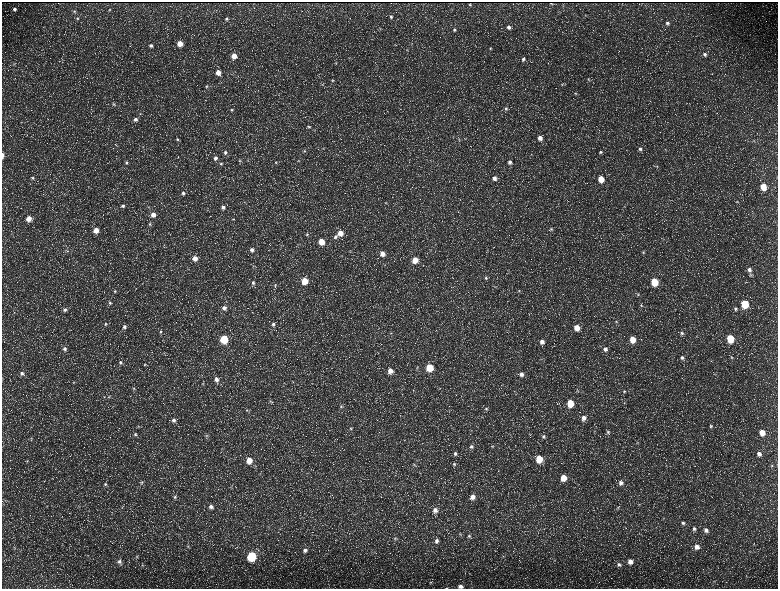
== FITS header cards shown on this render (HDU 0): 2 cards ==
NAXIS1  =                 1552 / length of data axis 1
NAXIS2  =                 1173 / length of data axis 2

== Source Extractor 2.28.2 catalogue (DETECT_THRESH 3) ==
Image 1552 x 1173 px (HDU 0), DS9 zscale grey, zoomed out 1/2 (1 PNG px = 2 x 2 image px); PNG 780 x 591 px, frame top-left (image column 1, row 1173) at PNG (2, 2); no overlay
Background 216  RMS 9.8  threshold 29.3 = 3 sigma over >= 5 px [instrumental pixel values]
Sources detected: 218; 35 cannot appear on this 1/2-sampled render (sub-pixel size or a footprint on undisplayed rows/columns) and are not listed; the other 183 listed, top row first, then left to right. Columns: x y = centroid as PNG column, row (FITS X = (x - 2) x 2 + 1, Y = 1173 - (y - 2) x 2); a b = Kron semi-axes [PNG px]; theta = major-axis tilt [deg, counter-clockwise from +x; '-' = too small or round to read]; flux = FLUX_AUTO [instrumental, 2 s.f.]
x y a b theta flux
551 3 2 1 - 1100
470 4 2 2 - 1200
15 9 4 4 - 4500
109 10 3 3 - 1300
74 11 4 4 - 2500
585 15 3 3 - 1300
391 17 5 4 - 3600
77 18 4 4 - 2800
226 19 4 4 - 3500
667 23 5 4 - 4500
509 27 4 4 - 6400
380 28 4 2 - 1500
454 30 4 4 - 3200
180 43 5 4 - 24000
412 44 5 2 - 1100
151 46 5 4 - 4800
490 48 4 4 - 2200
407 50 3 3 - 1300
705 54 5 5 - 5700
234 56 5 5 - 23000
523 59 5 5 - 5200
336 63 4 4 - 2200
218 72 5 5 - 15000
588 79 5 3 - 2300
333 80 4 3 - 1900
562 84 4 3 - 2300
323 85 3 2 - 930
206 86 5 4 - 3000
575 93 5 4 - 2300
113 104 5 4 - 2900
506 108 5 5 - 4200
231 110 5 4 - 3000
135 119 5 4 - 6400
309 127 4 4 - 2500
588 136 3 2 - 1300
540 138 5 5 - 11000
177 139 5 4 - 3400
459 139 4 3 - 1400
116 145 3 2 - 1100
640 149 5 5 - 5600
665 149 4 3 - 1700
304 151 4 4 - 2700
225 152 6 5 - 5800
600 152 5 4 - 4200
3 155 5 2 - 7200
215 158 5 5 - 6900
240 160 4 3 - 1900
299 161 3 3 - 1700
276 162 5 4 - 2800
510 162 4 4 - 5700
126 163 4 4 - 3000
221 163 6 5 - 3700
657 166 4 3 - 1800
33 178 5 4 - 3100
494 178 5 5 - 9200
601 179 5 5 - 34000
763 187 5 4 - 37000
183 193 5 5 - 5500
737 202 4 3 - 1400
386 203 4 3 - 1700
123 206 5 5 - 4800
149 207 4 3 - 1700
223 207 5 4 - 6000
153 215 5 5 - 14000
29 218 5 4 - 21000
233 219 4 2 - 1200
150 224 5 4 - 3100
551 229 4 4 - 2900
96 230 5 5 - 19000
340 233 5 4 - 20000
307 234 4 4 - 2900
335 237 5 4 - 4300
321 241 5 4 - 32000
252 250 5 5 - 6100
67 251 4 3 - 2000
643 252 4 3 - 2000
382 254 5 5 - 16000
341 256 3 2 - 1100
195 258 5 4 - 14000
415 260 5 5 - 29000
385 265 3 3 - 1400
254 266 4 2 - 1300
749 270 6 5 - 8500
486 278 4 4 - 3100
305 281 5 4 - 40000
654 282 5 4 - 66000
253 283 5 4 - 3800
275 285 5 4 - 2300
115 291 5 4 - 2900
519 291 5 4 - 2600
638 294 4 4 - 2100
110 303 5 4 - 3100
745 304 5 4 - 89000
641 305 4 4 - 2100
224 308 5 5 - 7300
735 308 5 4 - 3900
65 310 6 5 - 6100
616 321 5 3 - 2300
105 324 5 5 - 3600
273 324 5 5 - 4500
124 327 6 5 - 6400
577 328 5 5 - 24000
160 332 5 4 - 3400
682 333 5 4 - 3500
730 338 5 4 - 75000
224 339 5 4 - 93000
632 339 5 4 - 32000
542 342 6 5 - 11000
65 349 5 5 - 6500
605 349 6 5 - 7600
682 357 5 5 - 5100
732 357 5 4 - 2300
120 362 5 5 - 4700
145 364 5 4 - 2600
429 367 5 4 - 63000
390 371 5 5 - 15000
22 373 5 4 - 4200
521 374 6 5 - 8700
216 379 5 5 - 8700
73 382 5 3 - 1700
203 383 4 3 - 1900
134 388 5 4 - 3000
624 391 5 4 - 2700
109 397 3 3 - 1600
270 401 4 4 - 2000
570 403 5 5 - 53000
624 403 3 3 - 1100
341 406 5 4 - 2800
486 409 5 5 - 3900
247 410 4 3 - 1600
584 418 6 5 - 11000
174 420 5 5 - 7100
711 426 4 4 - 2500
138 427 5 3 - 2100
351 428 5 4 - 2800
608 432 5 4 - 3400
762 432 6 5 - 23000
135 434 5 5 - 3600
207 436 6 5 - 3800
543 436 6 5 - 5100
31 438 4 3 - 1700
637 442 5 3 - 2100
492 446 5 3 - 2200
471 447 6 6 - 6100
455 453 6 5 - 5400
759 454 6 5 - 8600
539 459 5 5 - 53000
249 460 5 5 - 23000
27 461 4 3 - 1900
454 464 5 4 - 3400
415 465 4 4 - 2100
772 465 4 4 - 2000
563 478 5 5 - 33000
142 482 5 4 - 2900
621 483 5 5 - 6900
105 484 5 5 - 3500
231 486 4 3 - 1800
175 497 6 5 - 4600
472 497 6 5 - 13000
639 504 4 3 - 1400
211 507 6 6 - 8600
618 507 4 3 - 1700
435 510 7 6 - 12000
683 523 5 4 - 4900
694 529 6 5 - 5200
706 530 6 5 - 7700
460 534 5 4 - 2700
469 536 6 5 - 4700
395 539 6 4 40 3600
437 541 6 5 - 6100
188 547 4 4 - 2300
697 547 6 5 - 11000
14 548 6 3 -61 2400
305 550 6 5 - 7200
251 556 5 5 - 160000
137 557 4 3 - 2200
630 561 6 5 - 14000
119 562 7 5 -61 6500
619 564 6 5 - 5500
142 565 4 3 - 1800
431 582 4 3 - 1800
461 586 4 4 - 6600
446 588 3 2 - 740
At the frame edge (FLAGS 8, measured only in part): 3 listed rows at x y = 3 155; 461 586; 446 588
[35 sub-pixel or undisplayed-footprint detections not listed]